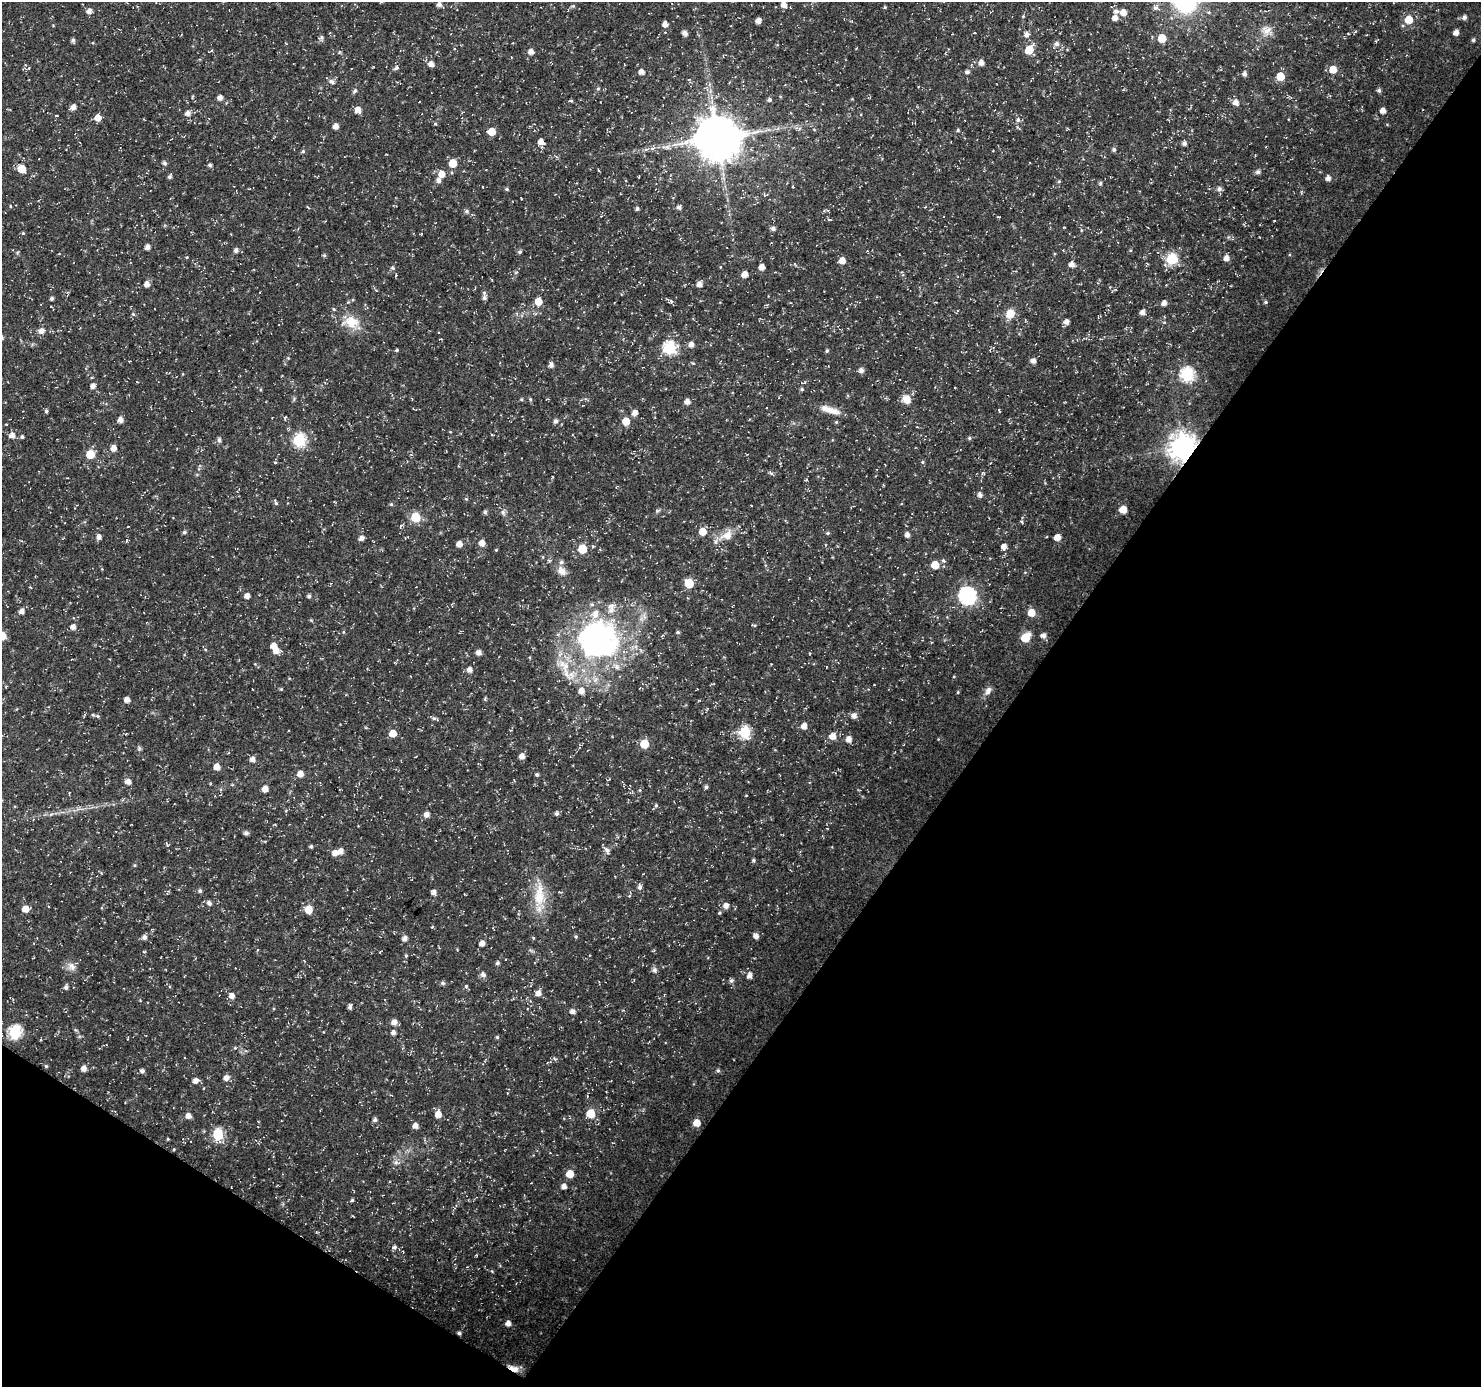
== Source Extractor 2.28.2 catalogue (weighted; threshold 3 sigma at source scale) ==
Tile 15 of 4 x 4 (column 3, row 4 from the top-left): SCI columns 3030-4508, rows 221-1605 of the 5997 x 6050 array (HDU 1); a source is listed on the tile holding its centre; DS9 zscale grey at full resolution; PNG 1483 x 1389 px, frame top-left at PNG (2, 2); no overlay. Shown black and unused: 36% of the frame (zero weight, under 3 of 5 exposures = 3% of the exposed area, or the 3 px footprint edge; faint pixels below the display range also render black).
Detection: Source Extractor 2.28.2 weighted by HDU 2 'WHT'; one run over the whole footprint, this tile lists its part. Background 0.0184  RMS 0.0022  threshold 0.0098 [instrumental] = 3 sigma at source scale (4.5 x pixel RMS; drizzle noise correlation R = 1.50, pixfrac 1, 0.0396/0.0396 arcsec/px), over >= 5 px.
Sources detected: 314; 1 inside a brighter object's white glare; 1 cosmic-ray / hot-pixel residue — not listed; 11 inside a brighter listed object's ellipse — not listed separately; the other 301 listed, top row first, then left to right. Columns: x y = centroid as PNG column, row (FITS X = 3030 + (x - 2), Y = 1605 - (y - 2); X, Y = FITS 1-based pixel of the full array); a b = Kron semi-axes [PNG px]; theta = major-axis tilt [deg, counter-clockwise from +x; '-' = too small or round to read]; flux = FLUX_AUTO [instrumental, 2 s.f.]
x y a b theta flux
1185 3 25 20 -9 19
439 4 5 5 - 0.91
784 5 6 5 - 1.5
573 6 6 5 - 0.33
885 7 4 3 - 0.28
1155 8 8 7 - 0.8
89 11 5 5 - 1.1
1116 11 7 6 - 0.8
1123 12 6 5 - 2
1023 16 5 4 - 0.21
1464 17 5 5 - 0.7
1115 18 5 5 - 1.3
1409 20 6 6 - 4.2
758 21 5 4 - 1.3
665 24 5 4 - 1.3
1266 30 14 13 - 2.1
1355 32 5 3 - 0.23
1456 32 5 4 - 1.2
685 33 6 5 - 0.87
974 33 3 2 - 0.18
1027 34 6 6 - 0.8
321 37 7 6 - 0.54
1162 38 5 5 - 4.8
73 40 5 4 - 0.53
1473 40 5 4 - 0.42
1057 44 6 6 - 0.91
1029 50 7 5 56 5.6
211 51 6 2 29 0.23
531 52 6 6 - 1.1
981 63 5 5 - 1.3
431 64 6 6 - 1.2
29 68 5 3 - 0.19
396 68 7 5 33 0.5
1333 69 6 6 - 3
641 72 5 5 - 1.2
967 72 5 5 - 0.56
1245 74 6 4 -89 0.75
1280 76 6 5 - 4.6
690 81 8 4 -64 0.35
331 82 9 6 -32 0.7
598 89 5 4 - 0.35
1379 90 5 4 - 0.51
355 91 7 5 61 0.46
220 98 4 4 - 1.2
769 100 5 4 - 0.55
571 101 5 3 - 0.25
1236 102 6 6 - 1.3
73 107 6 5 - 1.3
358 110 7 6 - 1.3
1383 111 5 5 - 1.3
188 113 7 5 36 1.2
57 115 3 2 - 0.17
98 118 6 6 - 1.7
1018 120 6 6 - 0.58
435 124 5 4 - 0.25
336 126 6 6 - 1
796 128 5 5 - 0.46
958 130 4 4 - 0.29
491 131 5 5 - 3.2
717 138 12 12 - 880
541 142 6 5 - 1.4
1184 143 5 5 - 0.72
667 147 7 6 - 0.65
646 149 6 5 - 0.44
1114 149 5 5 - 0.53
303 151 5 5 - 0.31
164 163 5 5 - 0.58
452 163 5 5 - 5
210 165 5 5 - 0.47
21 169 5 5 - 6
1258 172 5 5 - 0.72
442 174 6 6 - 1.9
170 176 5 4 - 0.53
1328 178 5 5 - 0.94
439 180 6 5 - 0.99
1059 181 5 4 - 0.25
1100 183 5 4 - 0.38
506 189 5 4 - 0.37
1219 189 6 6 - 0.77
521 199 2 2 - 0.15
10 206 5 3 - 0.17
679 207 5 5 - 0.69
925 207 4 3 - 0.17
637 209 4 4 - 0.51
467 211 5 5 - 0.49
830 220 7 3 -1 0.3
773 229 5 5 - 0.81
1081 230 5 3 - 0.19
23 233 4 4 - 0.24
147 247 5 4 - 1
236 250 5 5 - 0.76
520 252 5 5 - 0.43
324 255 5 4 - 0.31
187 257 5 3 - 0.17
1226 258 6 6 - 1.1
1172 259 6 6 - 18
842 260 6 5 - 1.9
795 264 5 3 - 0.19
1072 264 6 6 - 1
720 267 4 3 - 0.16
762 267 5 4 - 1.7
392 268 7 5 -43 0.44
745 274 5 5 - 1.7
147 284 5 5 - 1.3
699 284 5 5 - 1.4
376 290 4 3 - 0.19
52 298 4 4 - 0.52
484 298 6 5 - 0.64
538 301 6 5 - 3.2
671 301 7 5 11 0.47
1266 302 5 4 - 0.35
1164 303 5 4 - 1.2
1142 312 5 4 - 1.2
133 314 6 4 -44 0.28
1010 314 9 8 - 3
352 322 23 18 -28 4.6
1066 322 5 5 - 1.1
41 331 6 6 - 1.3
441 339 4 2 - 0.18
691 345 6 5 - 1
670 348 7 6 - 26
397 350 4 3 - 0.35
827 351 4 4 - 0.34
288 358 4 4 - 0.19
1033 361 5 5 - 1.2
551 365 5 5 - 0.89
861 370 5 5 - 0.93
1187 375 7 6 - 31
93 386 5 4 - 1.1
802 389 5 4 - 0.39
521 399 5 4 - 0.3
906 399 10 9 - 2.3
687 401 6 6 - 1
830 410 27 8 -16 2.7
46 411 5 4 - 0.41
634 413 5 5 - 1.3
285 417 5 4 - 0.26
120 420 5 5 - 1.3
555 421 6 5 - 0.61
626 421 6 5 - 3.1
836 422 5 4 - 0.24
12 435 7 6 - 1.2
22 437 4 4 - 0.44
969 438 5 5 - 0.36
219 440 6 5 - 0.64
299 440 6 6 - 25
1183 447 9 8 - 290
113 448 6 5 - 1.4
90 454 5 5 - 5.9
922 462 4 4 - 0.29
275 463 4 3 - 0.23
458 466 5 3 - 0.19
771 473 7 4 -37 0.35
983 473 5 4 - 0.27
980 495 6 5 - 0.92
466 499 5 5 - 0.27
276 503 7 4 -72 0.4
391 504 5 5 - 0.33
1123 509 5 5 - 3.5
485 512 5 4 - 0.43
503 512 9 6 88 0.66
415 517 6 5 - 10
1021 521 6 3 -58 0.27
401 526 7 3 45 0.26
703 531 6 6 - 3.1
184 532 5 4 - 0.4
828 533 5 4 - 0.32
907 535 5 4 - 1
726 536 22 12 16 3.2
99 537 6 5 - 0.99
1057 537 5 5 - 2.1
361 538 5 4 - 1.1
126 541 5 3 - 0.24
482 543 6 5 - 1.7
459 544 5 5 - 1.5
593 546 4 4 - 0.26
1004 547 5 5 - 1.3
582 549 6 5 - 7.1
496 550 4 3 - 0.21
543 557 5 3 - 0.19
549 560 5 4 - 0.32
943 561 6 5 - 0.39
935 565 5 5 - 4.6
562 571 13 9 -46 1.7
809 578 4 3 - 0.16
689 583 5 5 - 8.6
247 596 5 5 - 1.1
309 596 4 4 - 0.55
967 596 7 7 - 61
22 611 5 5 - 1.1
1031 613 6 5 - 3.4
311 620 6 3 -19 0.23
754 625 6 3 -12 0.23
73 627 5 5 - 1.2
343 632 5 3 - 0.19
678 632 5 4 - 0.34
1043 635 6 5 - 0.94
2 636 5 5 - 4.8
598 637 52 38 2 48
1025 637 7 5 46 6.7
274 646 6 5 - 1.7
276 651 6 6 - 1.8
479 653 5 5 - 1.2
810 653 4 2 - 0.17
565 667 16 10 83 3.3
470 670 5 5 - 1.2
281 689 4 4 - 0.25
581 691 7 6 - 1.3
988 691 11 7 61 1.1
958 692 4 3 - 0.22
485 699 5 3 - 0.31
127 700 5 5 - 1.2
97 716 6 5 - 0.44
854 716 6 6 - 1
434 718 6 5 - 0.44
804 726 5 5 - 1.7
745 732 6 6 - 18
393 733 5 5 - 2.8
832 736 9 9 - 1.6
848 739 6 5 - 1.4
644 744 5 5 - 7
139 748 7 4 -72 0.36
522 756 5 5 - 1.3
252 759 5 5 - 1.2
217 767 5 5 - 1.8
300 774 5 5 - 1.8
537 774 4 4 - 0.43
128 782 6 5 - 1.4
706 787 4 4 - 0.46
265 789 5 5 - 1.8
640 790 5 3 - 0.22
746 795 3 2 - 0.14
656 805 6 4 -70 0.34
557 814 5 5 - 0.6
427 815 6 5 - 1.2
246 833 7 5 3 0.46
167 844 6 5 - 0.32
311 846 4 4 - 0.41
607 850 10 6 -58 0.79
341 851 5 5 - 1.3
335 853 6 5 - 1.4
753 860 5 4 - 0.36
640 887 6 5 - 0.75
200 891 5 5 - 0.49
434 892 5 5 - 0.92
539 895 38 15 89 6.6
209 903 6 5 - 0.75
726 906 6 5 - 1.2
25 909 6 5 - 2.2
308 910 7 6 - 3.5
432 927 4 3 - 0.21
576 936 5 4 - 0.32
756 936 5 5 - 1.1
144 937 5 5 - 0.87
405 938 5 5 - 1.2
482 943 5 5 - 1.3
144 952 5 3 - 0.2
406 956 4 4 - 0.26
497 963 5 4 - 0.49
71 966 13 9 -43 1.4
654 970 7 6 - 0.7
483 975 6 5 - 0.93
750 975 6 6 - 1
731 981 5 5 - 0.52
443 983 6 4 -3 0.51
466 986 5 5 - 0.34
66 987 5 5 - 0.72
538 993 6 6 - 1.3
232 996 6 5 - 1.3
140 1000 4 3 - 0.17
350 1007 5 4 - 0.72
572 1011 6 5 - 0.88
394 1022 6 5 - 1.4
15 1032 7 6 - 27
393 1033 5 5 - 0.78
497 1037 4 4 - 0.3
41 1039 4 3 - 0.19
235 1048 5 3 - 0.24
46 1066 4 4 - 0.28
84 1069 5 5 - 1.4
718 1070 5 4 - 0.37
142 1071 5 5 - 0.66
226 1078 6 5 - 1.2
195 1081 6 5 - 1.2
590 1113 6 6 - 6.1
438 1114 6 6 - 2
188 1116 6 6 - 1.1
375 1120 5 5 - 0.64
697 1123 5 5 - 3
415 1126 5 5 - 1.2
218 1135 6 6 - 16
168 1139 4 3 - 0.21
174 1149 4 3 - 0.19
396 1162 9 6 -23 0.77
570 1174 5 5 - 3.9
564 1186 5 5 - 0.89
352 1200 4 4 - 0.3
395 1247 7 6 - 0.6
403 1252 4 3 - 0.18
508 1323 5 4 - 1.4
514 1368 15 7 -21 1.8
Overlapping masked pixels (flux is a lower limit): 3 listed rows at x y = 541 142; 1183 447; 514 1368
Isophote crosses this tile's border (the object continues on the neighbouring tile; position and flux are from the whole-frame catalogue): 2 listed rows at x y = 1185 3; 2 636